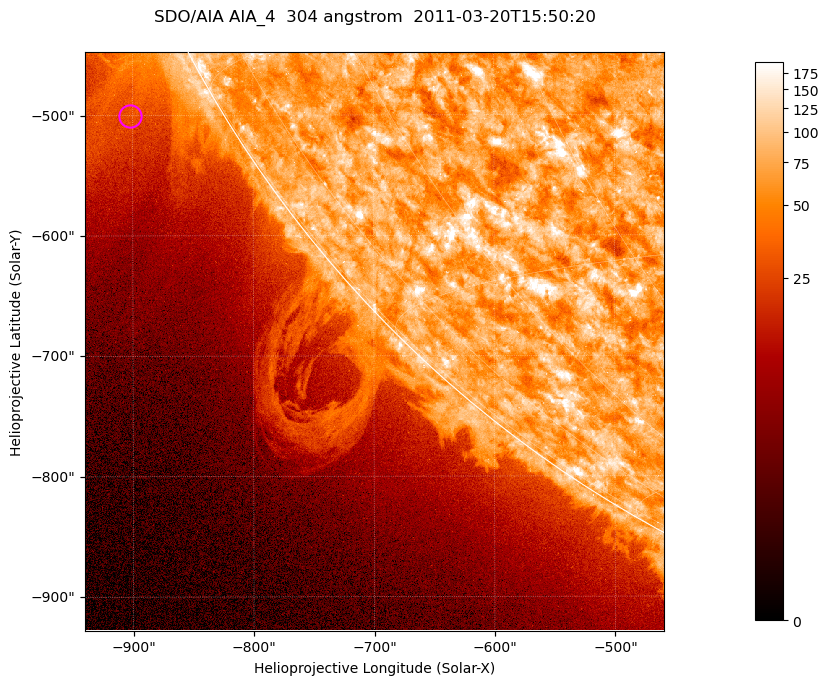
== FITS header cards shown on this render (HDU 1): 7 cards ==
TELESCOP= 'SDO/AIA '           / For AIA: SDO/AIA
INSTRUME= 'AIA_4   '           / For AIA: AIA_ATA1, AIA_ATA2, AIA_ATA3 or AIA_AT
WAVELNTH=                  304 / [angstrom] Wavelength
WAVEUNIT= 'angstrom'           / Wavelength unit: angstrom
DATE-OBS= '2011-03-20T15:50:20.123' / [ISO] Date when observation started; ISO 8
CTYPE1  = 'HPLN-TAN'           / CTYPE1; Typically HPLN
CTYPE2  = 'HPLT-TAN'           / CTYPE2; Typically HPLT

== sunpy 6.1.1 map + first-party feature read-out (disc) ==
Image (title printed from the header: SDO/AIA AIA_4  304 angstrom  2011-03-20T15:50:20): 801 x 801 px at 0.6 arcsec/px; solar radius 964 arcsec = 1606 px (partial field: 3.2% of the solar disc is inside the frame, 41% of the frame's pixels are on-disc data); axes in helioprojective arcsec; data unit not stated in the header (colour bar unlabelled)
Orientation: roll -0.132 deg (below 1 deg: not rotated)
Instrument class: DISC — disc imager (sunpy class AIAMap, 304 A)
Bright regions (active regions / flare kernels): reference = the on-disc median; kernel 7 px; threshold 5 sigma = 111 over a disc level ~72.2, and >= 1.15x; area >= 641 px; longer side >= 10 px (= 6 arcsec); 0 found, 0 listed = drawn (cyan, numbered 1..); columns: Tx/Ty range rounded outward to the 2 arcsec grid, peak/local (2 s.f.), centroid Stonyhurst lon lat
Off-limb structures (1.02-1.3 R_sun): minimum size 320 px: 6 found; the strongest spans PA ~115..125 deg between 1.02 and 1.2 R_sun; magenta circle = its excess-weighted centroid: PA ~120 deg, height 1.07 R_sun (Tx ~-902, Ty ~-500 arcsec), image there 2.3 x the reference